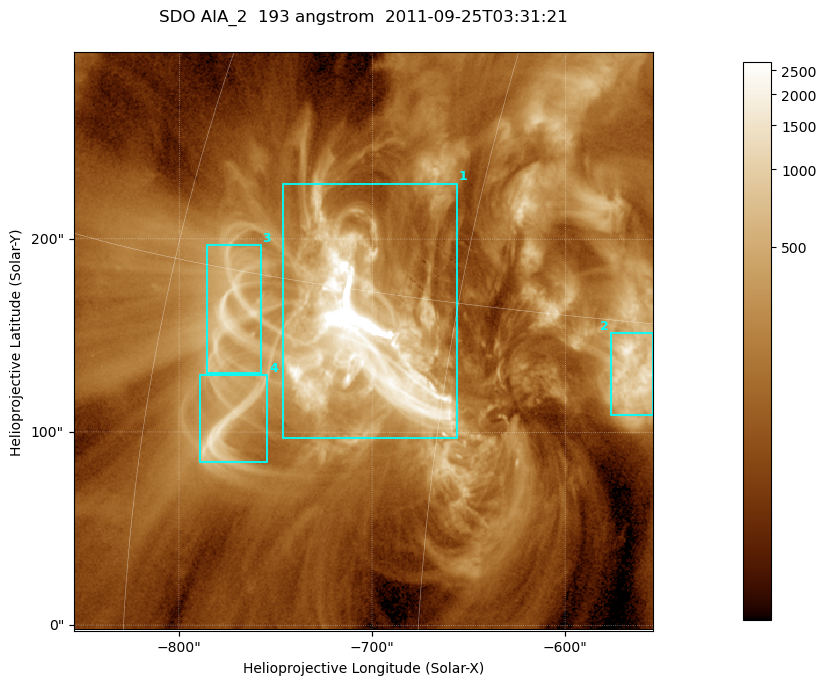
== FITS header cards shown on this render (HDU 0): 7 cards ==
TELESCOP= 'SDO     '           /
INSTRUME= 'AIA_2   '           /
WAVELNTH=                  193 /
WAVEUNIT= 'angstrom'           /
DATE-OBS= '2011-09-25T03:31:21.98' /
CTYPE1  = 'HPLN-TAN'           /
CTYPE2  = 'HPLT-TAN'           /

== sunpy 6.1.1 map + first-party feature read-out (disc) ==
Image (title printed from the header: SDO AIA_2  193 angstrom  2011-09-25T03:31:21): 499 x 499 px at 0.601 arcsec/px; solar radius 957 arcsec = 1592 px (partial field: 3.1% of the solar disc is inside the frame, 100% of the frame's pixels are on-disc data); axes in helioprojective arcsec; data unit not stated in the header (colour bar unlabelled)
Orientation: roll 0.0577 deg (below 1 deg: not rotated)
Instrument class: DISC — disc imager (sunpy class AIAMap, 193 A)
Bright regions (active regions / flare kernels): reference = the on-disc median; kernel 5 px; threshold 5 sigma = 490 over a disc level ~146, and >= 1.15x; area >= 249 px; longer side >= 6 px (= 3.6 arcsec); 4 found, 4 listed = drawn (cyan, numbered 1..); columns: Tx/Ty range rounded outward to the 2 arcsec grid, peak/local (2 s.f.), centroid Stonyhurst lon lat
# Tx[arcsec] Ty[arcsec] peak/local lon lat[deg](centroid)
1 -748..-656 96..230 101 -49 +13
2 -578..-554 108..152 12 -37 +13
3 -786..-758 130..198 9.6 -56 +14
4 -790..-754 84..130 10 -55 +10